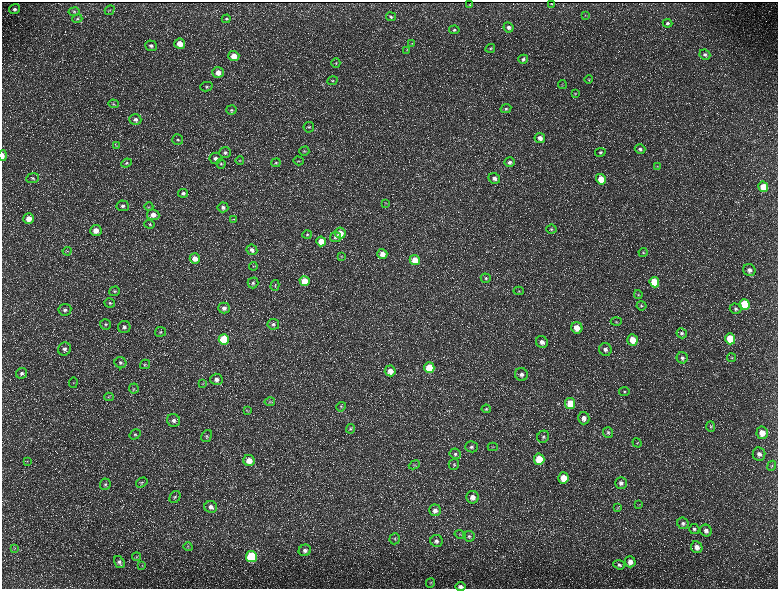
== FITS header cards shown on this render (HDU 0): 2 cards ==
NAXIS1  =                 1552 / length of data axis 1
NAXIS2  =                 1173 / length of data axis 2

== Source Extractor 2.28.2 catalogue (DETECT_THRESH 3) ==
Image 1552 x 1173 px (HDU 0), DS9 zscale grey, zoomed out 1/2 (1 PNG px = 2 x 2 image px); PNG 780 x 591 px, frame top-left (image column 1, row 1173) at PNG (2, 2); each listed source drawn as its Kron ellipse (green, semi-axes under 4 px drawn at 4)
Background 214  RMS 9.7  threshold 29.2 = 3 sigma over >= 5 px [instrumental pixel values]
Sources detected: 205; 34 cannot appear on this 1/2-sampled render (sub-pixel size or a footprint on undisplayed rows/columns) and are neither listed nor drawn; the other 171 listed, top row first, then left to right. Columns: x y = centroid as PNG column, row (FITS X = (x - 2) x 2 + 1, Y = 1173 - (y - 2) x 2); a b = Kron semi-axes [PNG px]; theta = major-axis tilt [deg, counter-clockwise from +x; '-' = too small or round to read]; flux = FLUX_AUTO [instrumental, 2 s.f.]
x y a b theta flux
551 3 2 1 - 1000
470 5 2 2 - 1400
15 9 6 4 11 5800
110 10 5 2 - 1700
74 12 5 4 - 2800
585 15 4 2 - 1100
391 17 5 4 - 3400
77 19 5 4 - 2700
226 19 4 3 - 2600
667 23 5 4 - 3500
509 27 5 5 - 6600
454 30 5 4 - 3400
412 43 3 3 - 1500
180 44 5 5 - 24000
151 46 5 5 - 5600
490 48 5 4 - 2500
407 50 3 3 - 1400
705 55 5 5 - 4900
234 56 5 5 - 23000
523 59 5 4 - 4600
336 63 4 4 - 2500
218 72 5 5 - 17000
589 79 4 3 - 1700
332 81 5 4 - 2500
562 84 4 3 - 1500
206 87 6 4 14 4000
575 93 4 3 - 1700
113 104 5 4 - 2600
506 109 5 4 - 3500
231 110 5 5 - 3500
135 119 6 5 - 7300
309 127 5 5 - 3400
540 138 5 5 - 11000
178 140 5 5 - 4000
116 145 3 2 - 1200
640 149 5 4 - 4600
304 151 5 4 - 3000
600 152 5 4 - 3900
225 153 6 5 - 5300
3 155 5 2 - 8800
215 158 6 5 - 7100
240 160 4 3 - 1500
298 161 5 2 - 1800
510 162 5 5 - 6100
126 163 5 4 - 3400
276 163 5 4 - 2500
221 164 5 4 - 3000
657 166 4 3 - 1600
32 178 6 5 - 4300
494 178 6 5 - 9400
601 179 5 4 - 33000
763 187 5 5 - 37000
183 193 5 4 - 4900
386 203 4 3 - 1600
123 206 6 5 - 5700
149 207 4 3 - 1900
223 207 5 5 - 6100
153 215 6 5 - 14000
29 219 5 5 - 21000
234 219 3 2 - 940
150 224 5 4 - 3000
551 229 5 4 - 3100
96 230 6 5 - 19000
340 233 5 5 - 20000
307 235 4 4 - 2700
335 237 5 5 - 5100
321 241 5 5 - 32000
252 250 5 5 - 6800
67 251 4 2 - 1700
643 252 4 4 - 2700
382 254 5 5 - 15000
341 256 3 3 - 1200
195 259 5 5 - 15000
415 260 5 5 - 29000
253 266 4 2 - 1300
749 270 6 6 - 9100
486 278 5 4 - 3400
305 281 5 5 - 41000
654 282 5 5 - 66000
253 283 5 5 - 4400
275 285 5 4 - 2700
115 291 5 4 - 3200
519 291 5 4 - 2900
638 294 4 3 - 2300
110 303 5 5 - 3600
745 304 5 5 - 90000
641 306 5 4 - 2600
224 308 6 5 - 8000
736 309 6 5 - 4500
65 310 6 5 - 6100
616 322 5 4 - 3000
105 324 5 5 - 4000
273 324 6 5 - 5100
124 327 6 6 - 6800
577 328 6 5 - 25000
160 332 5 5 - 3700
682 333 5 5 - 3800
224 339 5 5 - 93000
730 339 5 5 - 76000
632 340 6 5 - 32000
542 342 6 5 - 11000
64 349 7 6 - 7800
605 349 6 6 - 8900
682 358 5 5 - 5600
732 358 4 4 - 2500
120 363 6 5 - 5200
145 364 5 4 - 2900
429 368 5 5 - 63000
390 371 5 5 - 16000
21 373 6 5 - 4900
521 374 6 6 - 9100
216 379 6 5 - 9400
73 383 5 2 - 1500
203 384 4 4 - 2000
134 389 5 5 - 3200
624 392 5 4 - 3000
109 397 5 3 - 2200
270 402 5 4 - 2500
570 403 5 5 - 53000
341 407 5 4 - 2900
486 409 5 4 - 2700
247 410 4 2 - 1200
584 418 6 5 - 11000
174 420 7 6 - 8400
711 426 5 4 - 2800
350 429 5 4 - 2700
608 432 5 5 - 3800
762 433 6 5 - 23000
135 434 6 4 31 3800
207 436 6 5 - 4000
543 437 6 5 - 5700
637 443 5 4 - 2300
472 447 6 5 - 4900
493 447 5 3 - 2100
455 454 6 5 - 4700
759 454 7 6 - 9900
539 459 5 5 - 53000
27 461 3 3 - 1400
249 461 6 5 - 24000
454 464 6 5 - 3500
414 465 6 3 23 2200
772 466 5 4 - 2500
563 478 5 5 - 32000
142 482 6 4 34 3500
621 483 6 6 - 7400
105 484 6 5 - 4100
175 497 6 5 - 4700
472 497 6 6 - 14000
639 505 4 2 - 1200
211 507 6 6 - 9100
618 508 4 3 - 1700
435 510 6 5 - 9900
683 523 6 5 - 5100
694 529 5 5 - 4700
706 530 6 5 - 7600
460 535 6 4 -16 2600
469 536 6 5 - 4100
395 539 5 5 - 3800
437 541 6 6 - 6500
188 547 4 4 - 2400
697 547 6 5 - 11000
14 548 4 3 - 2000
305 550 6 5 - 7400
251 556 5 5 - 160000
137 557 4 3 - 1600
119 562 6 5 - 5600
630 562 5 5 - 13000
619 565 6 4 -19 4200
142 566 3 2 - 1000
431 583 5 2 - 1900
461 586 5 4 - 6400
At the frame edge (FLAGS 8, measured only in part): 2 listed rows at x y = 3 155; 461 586
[34 sub-pixel or undisplayed-footprint detections neither listed nor drawn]